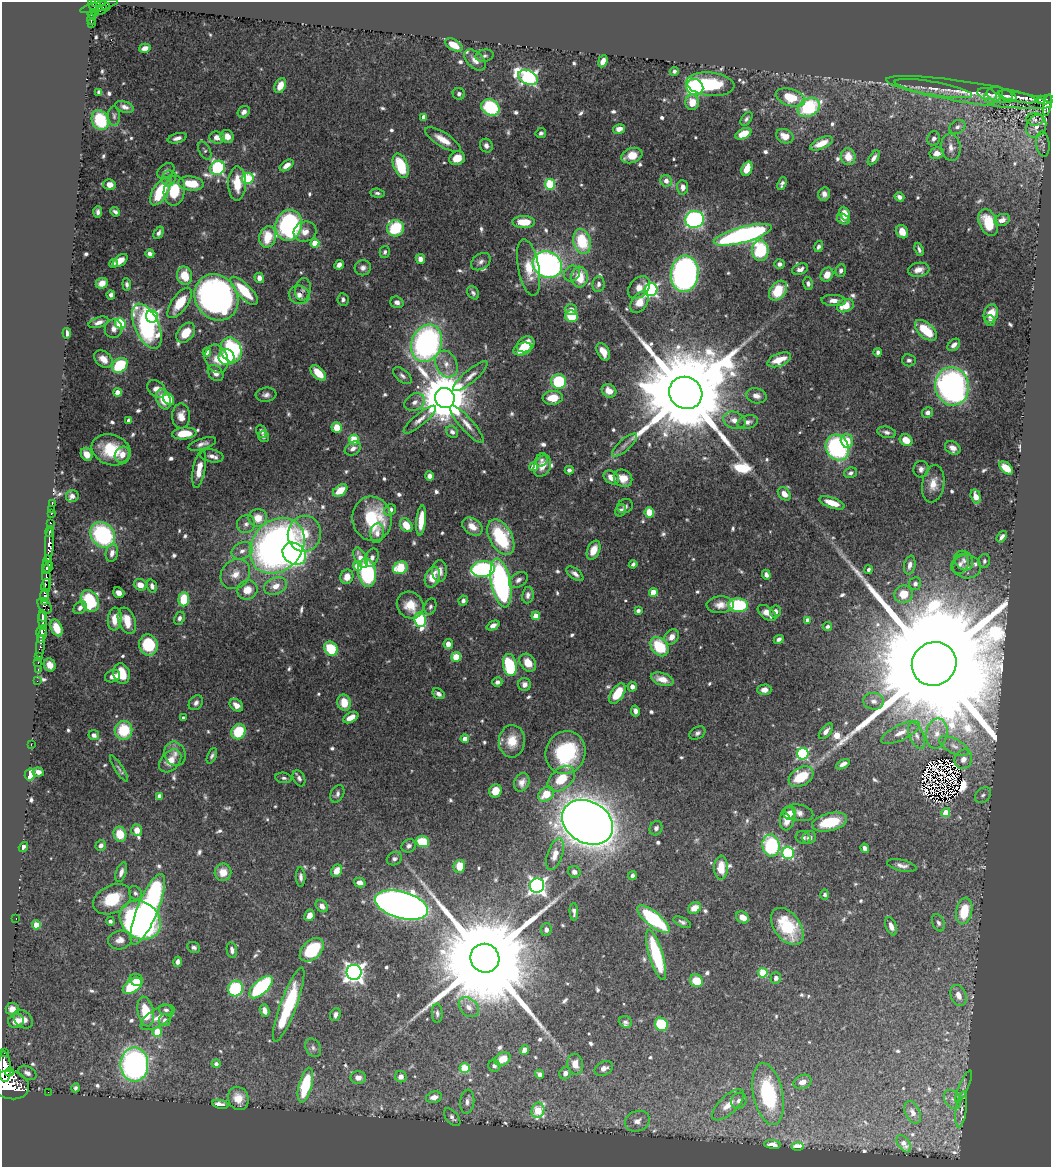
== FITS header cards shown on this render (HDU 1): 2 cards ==
NAXIS1  =                 1049
NAXIS2  =                 1165

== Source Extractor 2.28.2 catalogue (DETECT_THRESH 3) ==
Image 1049 x 1165 px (HDU 1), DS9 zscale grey, 1 PNG px = 1 image px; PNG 1053 x 1169 px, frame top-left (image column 1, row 1165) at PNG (2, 2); each listed source drawn as its Kron ellipse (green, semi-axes under 4 px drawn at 4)
Background 0.958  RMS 0.016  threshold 0.0491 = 3 sigma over >= 5 px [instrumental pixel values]
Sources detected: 789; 14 with non-positive FLUX_AUTO (blend fragments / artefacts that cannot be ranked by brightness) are neither listed nor drawn; of the other 775, the 500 brightest by FLUX_AUTO listed and drawn (275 fainter detections omitted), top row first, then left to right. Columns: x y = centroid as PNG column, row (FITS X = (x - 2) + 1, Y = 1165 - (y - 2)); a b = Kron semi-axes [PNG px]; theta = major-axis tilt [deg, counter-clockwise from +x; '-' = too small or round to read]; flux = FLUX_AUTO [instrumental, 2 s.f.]
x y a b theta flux
96 3 4 3 - 350
93 5 7 3 -78 250
99 6 19 4 14 300
106 7 4 3 - 61
102 10 5 3 - 120
95 13 3 3 - 120
92 14 4 3 - 140
91 20 5 3 - 120
92 24 3 3 - 52
454 45 9 5 -29 19
145 48 6 4 16 6.6
485 56 9 6 12 3
475 60 13 8 -43 9.2
603 61 6 4 67 9.9
674 71 4 4 - 3.5
528 77 10 7 -26 360
710 84 24 11 -5 66
280 86 8 5 64 14
695 87 9 8 - 170
933 89 39 6 -10 17
99 92 4 4 - 3
969 92 83 10 -9 44
459 94 6 6 - 3.8
987 94 10 5 -16 3.4
994 95 10 7 34 4.7
1000 95 13 7 -15 5.3
1007 96 9 5 -18 3.4
790 97 15 8 -18 35
1017 97 20 5 -12 5.4
1041 99 4 3 - 7.3
1046 100 8 4 7 110
692 102 8 7 - 16
1047 105 11 4 79 100
124 107 9 5 -19 4.9
490 107 9 7 -32 100
809 107 12 9 30 89
244 112 6 5 - 5.5
114 116 10 6 -89 3.2
424 117 4 4 - 8.9
746 119 8 4 53 3.1
1035 119 8 6 1 7
100 120 10 8 -63 56
1036 126 12 9 62 15
957 127 8 6 31 5.8
619 129 6 4 13 8.3
541 133 5 5 - 3.2
743 134 8 5 25 22
227 136 7 6 - 11
785 136 9 7 -24 13
217 137 7 6 - 9.9
177 138 10 4 15 5.5
934 138 7 6 - 4.3
443 140 20 7 -32 16
821 143 12 5 25 16
1043 144 12 6 -83 4.3
486 146 7 6 - 5.1
951 147 14 9 -82 9.4
205 150 10 5 -62 3.1
937 153 7 6 - 8.6
632 156 11 7 19 22
848 157 8 7 - 17
457 158 8 6 23 14
874 158 8 4 54 5.5
287 165 8 4 36 9.8
401 166 13 7 -69 47
217 168 8 6 35 200
747 169 7 5 66 18
166 171 9 6 41 4.5
169 178 8 7 - 4.2
248 179 6 5 - 82
666 181 6 5 - 8.5
237 183 17 8 90 30
109 184 6 5 - 8.5
191 184 13 7 -7 31
550 184 5 5 - 97
782 184 6 3 68 3.4
682 187 7 5 -88 6.9
160 191 16 7 59 60
174 191 15 10 80 39
377 193 7 4 -6 3
824 194 7 6 - 5.7
899 197 5 4 - 5.3
98 212 6 3 87 3.4
115 212 5 3 - 3.1
845 214 7 5 -66 17
694 219 9 8 - 280
843 219 6 5 - 5.7
1002 220 8 6 22 8.2
524 222 11 6 -1 27
988 222 14 9 -68 31
289 225 15 13 72 180
395 228 8 8 - 69
305 232 11 10 - 11
902 232 7 5 -58 15
159 233 7 4 60 4
743 235 30 8 15 370
268 237 11 8 75 31
582 241 12 8 -76 59
315 243 4 4 - 30
819 247 5 4 - 3.9
919 249 7 3 -70 3
760 251 10 8 -88 85
385 252 6 5 - 3
150 254 4 4 - 5.1
420 259 5 4 - 7.3
120 260 8 5 37 9.4
481 262 11 7 35 5.1
113 263 4 3 - 3.5
779 264 5 4 - 4.5
339 265 5 4 - 6.3
547 265 15 12 -29 450
363 268 8 7 - 5.8
529 268 29 10 -79 25
800 269 8 5 19 5.7
919 270 11 7 9 10
841 271 6 5 - 3.7
572 274 8 7 - 4.6
685 274 18 14 83 440
827 275 7 6 - 13
185 276 9 7 -77 27
579 277 10 8 -86 31
259 278 5 4 - 7.1
102 283 6 5 - 12
127 284 6 4 -84 3.6
598 284 8 6 81 4.9
808 284 6 5 - 4.1
639 288 13 9 45 12
303 289 11 7 78 5.1
651 290 6 6 - 240
244 291 18 7 -46 48
778 291 11 7 51 37
473 293 7 5 -53 3.3
111 295 4 4 - 4
299 295 10 9 - 7.3
216 297 24 21 -56 570
343 300 6 5 - 3.9
834 301 12 5 -3 8.5
397 302 7 5 -19 5.2
639 302 12 7 56 16
180 303 18 8 54 35
845 306 9 6 22 23
571 309 6 5 - 6.4
991 314 9 7 69 20
152 316 6 6 - 250
571 316 6 5 - 51
990 321 5 5 - 3.1
99 322 10 5 19 7
120 323 5 5 - 99
147 326 24 12 -65 190
113 329 9 9 - 6.6
926 330 13 7 -41 41
67 333 5 4 - 6.3
186 333 11 7 50 26
427 343 19 15 69 320
526 344 9 7 35 25
954 345 7 5 44 6.6
523 349 9 6 19 20
231 350 13 10 -67 120
207 352 4 4 - 14
603 352 9 6 -62 12
878 352 4 4 - 3.9
226 357 8 8 - 78
103 359 10 7 -40 12
216 359 14 11 -69 17
779 360 12 6 22 19
909 360 7 6 - 3.9
446 364 14 10 -63 13
120 365 8 6 41 67
215 373 9 6 -49 8.4
318 373 10 5 -46 22
402 376 11 6 -40 4.3
470 376 22 6 40 9.3
559 381 7 7 - 69
952 386 19 17 -79 450
157 389 10 7 -39 13
609 391 8 6 -35 12
117 393 4 4 - 17
686 393 17 15 -35 42000
266 395 10 7 6 5.3
756 396 10 7 -13 7.3
445 398 10 9 - 7600
553 398 10 7 5 21
163 399 10 6 -69 26
168 399 7 5 -51 19
415 402 10 8 29 6.8
928 412 6 5 - 4.6
181 416 12 9 90 12
129 420 4 4 - 4.6
420 420 20 6 39 8.5
734 420 11 8 -20 11
748 422 10 6 14 6.5
467 424 24 6 -49 11
337 427 5 5 - 21
261 431 7 5 -66 4.1
452 432 6 5 - 4
887 432 9 5 -13 4.4
184 433 12 6 5 26
264 436 5 5 - 3.6
354 439 5 5 - 51
906 440 7 5 -37 18
847 441 7 6 - 21
202 444 15 5 17 6.2
625 445 16 5 42 5.8
353 448 9 6 34 5.9
837 448 13 11 -62 160
953 448 8 6 -33 7.4
111 450 20 15 -18 47
87 454 7 5 -58 11
122 455 8 7 - 10
212 456 12 6 -10 6
542 460 7 5 65 3
542 466 11 8 65 11
533 467 4 4 - 17
1006 468 8 5 -40 26
199 469 19 6 80 16
921 469 8 7 - 5.6
569 470 4 4 - 3.7
850 473 7 5 19 3.8
429 476 4 4 - 6.5
611 477 8 6 -36 11
623 478 9 8 - 15
933 484 19 11 80 16
340 490 8 5 36 20
784 494 7 5 -47 11
72 496 6 6 - 5.1
976 496 7 5 -75 10
832 503 13 5 -19 21
52 504 3 2 - 11
625 506 8 6 29 3.5
51 509 2 2 - 9.8
390 510 6 5 - 6.3
621 510 6 5 - 5.1
649 512 5 4 - 30
51 513 3 3 - 52
258 518 9 9 - 19
372 519 22 19 -82 71
421 520 15 5 84 21
50 523 4 3 - 280
246 524 9 8 - 6.2
406 525 7 5 -54 22
472 527 11 7 -36 13
50 532 5 3 - 290
377 533 10 6 83 6.2
304 534 18 16 79 40
103 535 14 11 -48 140
501 537 19 11 -61 86
1002 537 6 4 53 4.1
49 545 17 4 87 1900
277 546 30 24 48 670
594 550 10 6 66 14
242 551 11 8 27 7.9
112 553 9 6 78 7.7
294 554 12 10 -36 150
360 558 11 6 -65 11
372 558 9 6 65 5.8
964 561 10 8 -51 6.3
984 561 7 5 78 3.2
47 564 9 3 88 2300
633 564 4 3 - 3.2
960 564 10 8 62 5
910 565 9 5 78 5.6
357 566 5 4 - 23
967 566 14 12 -7 7.9
48 568 6 3 53 1500
400 568 7 6 - 55
483 569 12 8 6 200
869 570 4 3 - 3.1
439 571 11 7 -89 8.6
367 572 14 9 -82 160
235 574 16 13 47 17
575 574 10 5 -38 5.1
766 575 5 4 - 5
46 576 16 3 -84 620
347 577 7 6 - 12
432 577 10 7 70 20
518 580 10 7 32 6.2
501 583 25 9 -79 340
915 584 6 6 - 4.4
45 585 6 3 74 450
140 585 6 5 - 13
152 586 7 5 -72 4.4
275 586 12 8 21 13
247 590 10 9 - 17
653 592 4 4 - 30
119 593 6 5 - 6.7
903 594 9 8 - 24
45 595 7 3 -88 980
528 595 8 5 80 4.8
184 599 7 5 85 38
45 601 3 3 - 310
90 601 11 8 -63 73
463 601 5 4 - 4.8
410 605 14 12 -48 22
720 605 13 8 3 11
738 605 10 6 -3 100
45 606 9 5 -48 230
430 606 8 6 71 3.4
80 608 7 5 44 5.2
638 611 4 3 - 3.4
775 612 6 5 - 6.5
767 613 11 6 -36 9.9
42 616 5 3 - 850
536 616 4 4 - 23
179 618 7 5 66 3.5
115 619 11 7 84 18
420 620 7 6 - 140
808 620 4 4 - 9.4
42 621 9 3 -84 1800
127 621 14 8 -69 23
493 625 7 4 24 6.8
827 627 5 4 - 3.1
56 628 9 5 -68 20
41 631 6 5 - 900
42 635 8 3 74 720
672 637 8 6 54 9.2
779 639 5 4 - 3.9
448 644 5 4 - 8.9
148 645 11 9 -75 59
40 647 11 3 83 140
659 647 11 8 -51 54
331 649 7 6 - 50
39 656 2 2 - 18
456 657 5 4 - 41
38 662 3 2 - 24
528 663 10 7 -52 17
934 664 23 21 33 95000
50 665 7 5 -64 9.7
510 665 11 7 -80 87
38 669 3 2 - 16
121 674 10 8 -74 30
112 676 8 6 25 5.7
662 679 12 6 -18 12
37 681 2 2 - 14
497 682 5 4 - 5
524 684 6 6 - 5.8
632 687 5 4 - 5.3
764 690 7 5 2 7.4
438 694 6 5 - 5.3
617 694 11 6 56 31
874 701 10 8 -7 6.9
196 703 8 6 49 4.5
344 703 8 6 -82 20
236 705 7 5 -37 8.2
635 711 5 4 - 4.4
183 718 4 3 - 3.4
351 718 8 5 28 13
124 730 9 8 - 48
826 731 9 5 49 5.9
238 732 8 7 - 47
697 733 8 6 31 3.4
901 733 21 7 26 13
937 733 15 10 79 16
94 735 5 5 - 4.6
917 736 14 7 -67 8
465 739 4 4 - 13
512 741 16 13 87 23
31 745 3 2 - 34
954 746 16 7 -27 9
566 753 22 20 68 100
175 754 12 10 -69 8.7
803 754 6 5 - 160
212 756 8 4 65 3
963 759 10 8 66 10
170 761 13 9 48 17
843 764 7 4 29 6.9
119 768 15 4 -57 3.4
38 772 6 4 -8 5.3
30 774 6 5 - 32
801 777 13 9 32 46
284 778 8 5 -9 3
299 778 9 5 -63 4
561 779 16 10 40 27
522 782 9 7 66 7.1
495 791 7 6 - 19
337 794 9 6 62 4.4
546 794 8 6 38 20
983 795 9 6 43 3.6
159 796 4 4 - 6.6
790 813 6 6 - 6.5
799 813 14 8 -13 7
946 813 4 4 - 34
787 819 12 7 81 22
588 822 27 20 -30 2600
830 822 18 9 12 50
656 828 7 6 - 3.7
137 830 6 5 - 13
120 834 7 6 - 24
809 837 7 6 - 7.4
803 838 7 6 - 3.9
423 842 6 5 - 46
101 845 5 5 - 4.2
771 845 11 8 -81 120
409 846 7 6 - 4.1
23 847 5 4 - 3.3
865 848 5 4 - 4.5
788 853 6 6 - 130
555 854 16 7 72 14
394 859 7 6 - 4
459 866 6 6 - 17
902 866 15 5 -13 5.9
721 868 12 7 89 21
336 871 6 5 - 12
121 872 10 5 71 5.2
223 872 8 8 - 15
574 872 6 5 - 5.6
632 876 4 4 - 4.6
301 877 10 4 -88 4.2
360 883 6 5 - 7.1
537 886 7 7 - 480
135 893 7 6 - 3.1
825 894 5 4 - 3.2
112 899 20 13 27 40
401 905 27 13 -15 1300
322 906 7 5 -46 7
695 908 7 5 33 14
148 909 38 10 68 280
964 911 13 8 78 44
574 912 9 4 -87 4.2
309 915 6 5 - 11
743 917 7 5 -32 10
16 919 2 2 - 3.3
654 919 20 7 -39 110
140 920 22 18 -37 410
110 921 4 4 - 3.2
682 922 9 4 -26 3.5
938 923 9 6 -67 4.5
36 925 4 4 - 29
787 926 21 13 -54 56
891 926 9 5 -68 8
546 929 6 5 - 4.9
120 940 12 9 11 8.4
194 947 6 5 - 3.2
232 950 8 5 -78 4.5
312 950 14 9 44 67
656 955 26 7 -73 92
485 958 14 14 - 54000
178 962 5 4 - 4.9
354 972 7 7 - 720
763 973 5 4 - 61
776 978 6 5 - 5.3
136 980 7 5 -23 11
696 981 7 6 - 26
132 986 11 6 35 58
261 987 14 7 43 170
235 989 8 7 - 89
958 995 11 7 -68 12
289 1005 39 8 70 98
469 1007 11 8 -41 9
12 1009 6 6 - 12
166 1010 7 5 -13 3.5
264 1010 6 4 -73 7.6
146 1012 15 8 -78 39
437 1013 9 5 -88 3.5
335 1015 7 5 70 4.6
157 1018 19 8 31 13
23 1019 11 8 -43 11
165 1020 6 5 - 5.6
16 1021 8 6 14 16
625 1022 7 5 -21 3.5
661 1024 7 6 - 64
157 1032 5 4 - 39
313 1048 10 7 -60 4.1
525 1050 5 4 - 8.1
5 1052 3 3 - 160
503 1059 8 6 29 20
134 1064 17 14 -90 410
216 1064 4 4 - 3.8
575 1064 10 7 -80 12
494 1066 6 6 - 3.3
4 1067 15 6 -87 3300
465 1068 5 5 - 56
604 1068 10 6 26 6.8
9 1072 4 3 - 340
27 1073 9 6 -27 5.6
565 1073 6 5 - 6
540 1074 5 4 - 4.9
401 1077 6 5 - 7.5
358 1078 7 6 - 8
803 1082 9 6 23 9.7
11 1085 18 14 -13 8100
305 1085 18 6 75 62
964 1087 17 4 67 4.2
76 1088 4 4 - 3
48 1092 2 2 - 9.9
768 1094 31 15 -78 120
434 1097 8 5 14 9.3
238 1098 12 10 -67 16
952 1099 10 7 -56 6.1
739 1101 8 7 - 6
467 1102 12 7 84 5.6
220 1104 8 4 -12 8.8
728 1105 20 9 44 18
961 1109 18 5 82 5.6
538 1110 8 6 75 58
913 1112 12 7 -64 7.1
452 1117 10 6 -49 4.4
637 1121 12 10 22 12
772 1144 8 4 -5 6.5
904 1144 10 5 -55 7.2
798 1147 6 4 -4 15
At the frame edge (FLAGS 8, measured only in part): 3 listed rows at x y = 96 3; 4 1067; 11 1085
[275 fainter detections neither listed nor drawn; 14 non-positive-flux detections neither listed nor drawn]